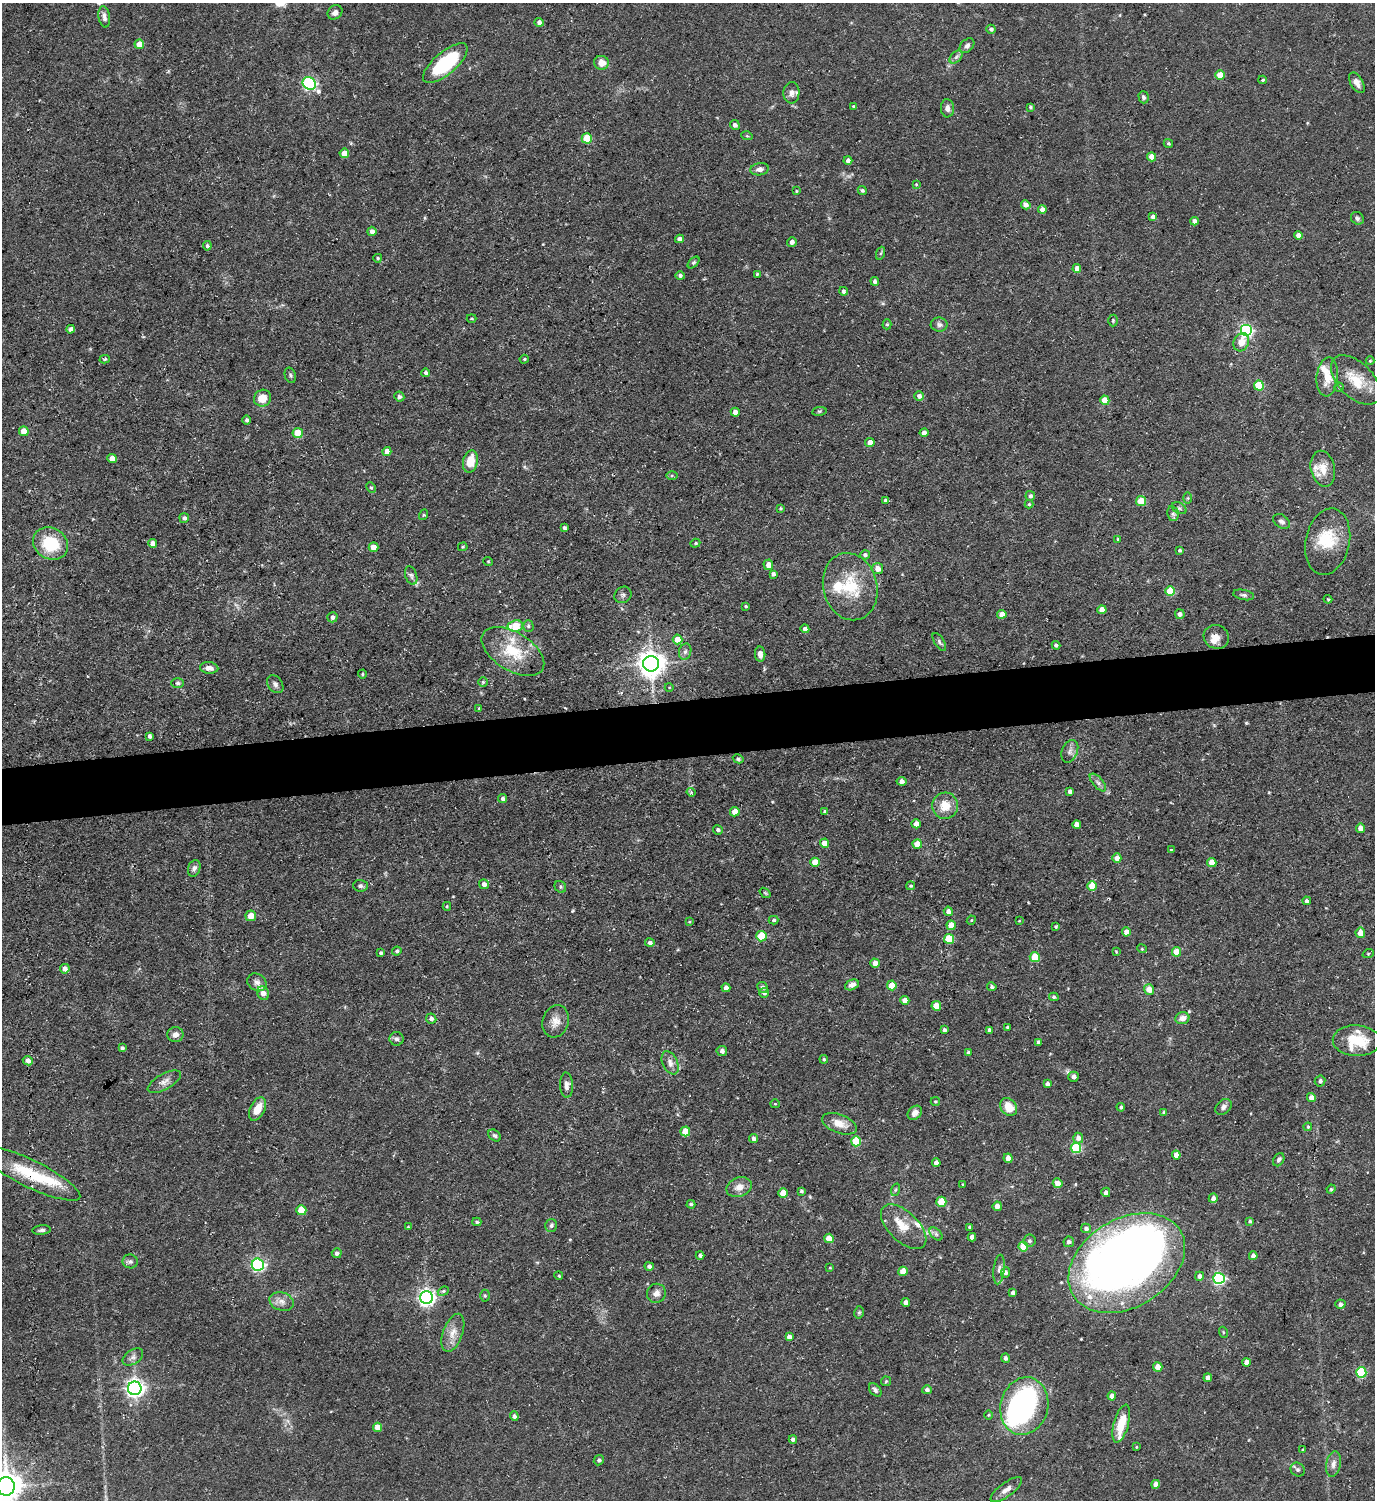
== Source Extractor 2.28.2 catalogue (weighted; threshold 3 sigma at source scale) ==
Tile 5 of 3 x 3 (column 2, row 2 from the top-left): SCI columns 1599-2971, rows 1498-2995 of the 4469 x 4492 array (HDU 1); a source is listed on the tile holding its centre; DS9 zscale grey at full resolution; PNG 1377 x 1502 px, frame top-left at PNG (2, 3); each listed source drawn as its Kron ellipse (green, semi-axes under 4 px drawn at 4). Shown black and unused: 4% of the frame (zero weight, under 3 of 5 exposures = <1% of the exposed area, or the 3 px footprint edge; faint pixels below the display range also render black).
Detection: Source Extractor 2.28.2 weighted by HDU 2 'WHT'; one run over the whole footprint, this tile lists its part. Background 0.0577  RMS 0.004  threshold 0.0178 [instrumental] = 3 sigma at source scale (4.5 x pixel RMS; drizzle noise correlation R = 1.50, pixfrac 1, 0.05/0.05 arcsec/px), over >= 5 px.
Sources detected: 333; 2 inside a brighter object's white glare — neither listed nor drawn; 12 inside a brighter listed object's ellipse — not listed separately; the other 319 listed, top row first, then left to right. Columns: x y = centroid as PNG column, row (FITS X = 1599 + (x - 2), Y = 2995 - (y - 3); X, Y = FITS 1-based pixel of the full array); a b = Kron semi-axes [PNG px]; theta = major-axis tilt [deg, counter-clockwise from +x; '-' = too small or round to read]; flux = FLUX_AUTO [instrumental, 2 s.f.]
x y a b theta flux
335 12 8 6 42 1.8
104 17 11 5 -80 1.8
539 22 4 4 - 1.9
991 29 4 4 - 1
139 44 5 4 - 5
967 46 9 6 44 1.3
956 57 8 5 45 1.1
445 63 28 11 40 34
601 63 7 7 - 3.9
1220 75 4 4 - 6.2
1262 80 4 4 - 0.44
1357 83 11 6 -60 2.4
309 84 7 6 - 76
791 93 10 8 87 2.1
1144 97 6 5 - 1
853 106 4 3 - 0.47
1030 107 4 3 - 0.58
947 108 9 6 -87 1.8
735 125 5 4 - 1.2
747 136 6 3 -18 0.39
587 138 5 5 - 12
1168 143 5 4 - 0.62
344 153 5 4 - 5.4
1152 157 4 4 - 5
848 160 4 4 - 1.2
760 169 9 6 9 1.7
916 184 3 3 - 0.41
862 190 5 4 - 0.66
796 191 3 2 - 0.34
1026 205 5 4 - 2.1
1042 209 4 4 - 1.7
1153 217 4 4 - 2.2
1357 218 7 6 - 0.9
1194 221 4 4 - 1.8
372 231 5 4 - 2.1
1299 235 4 4 - 3.3
680 239 4 4 - 1.9
792 242 5 5 - 1.3
207 246 5 4 - 0.82
881 253 6 4 70 0.63
378 258 4 4 - 0.63
693 262 7 4 45 0.67
1077 268 4 4 - 2.7
757 274 3 3 - 0.48
680 276 4 4 - 0.92
875 281 4 4 - 0.98
843 291 4 4 - 1.1
471 318 5 3 - 0.44
1113 321 6 5 - 0.58
887 324 5 4 - 0.64
939 325 8 7 - 1.3
71 329 4 4 - 1.4
1246 331 6 6 - 73
1241 342 9 7 64 4.1
105 359 5 4 - 0.56
524 359 5 4 - 0.53
1370 361 4 4 - 0.45
426 373 4 4 - 1.1
290 375 8 5 -70 0.77
1327 377 19 10 85 6.2
1356 380 30 17 -44 11
1259 385 5 5 - 19
1339 387 4 4 - 0.64
919 396 5 5 - 1.5
399 397 5 5 - 0.96
262 398 9 8 - 5.6
1105 400 5 4 - 7.1
819 411 7 3 8 0.54
735 412 4 4 - 2.5
247 420 4 4 - 0.81
24 431 5 5 - 5.8
298 433 5 5 - 10
924 433 4 4 - 2.4
870 443 4 4 - 4.3
387 452 4 4 - 3.1
112 458 5 4 - 4
470 461 11 7 78 7.3
1323 469 18 12 -78 5.8
672 475 5 4 - 0.54
371 488 5 4 - 0.58
1030 496 5 4 - 1.2
1187 498 6 4 90 0.54
885 500 4 4 - 0.79
1141 501 5 5 - 11
1029 504 4 4 - 0.54
781 508 4 3 - 0.49
1179 508 8 5 -29 1.1
1173 514 8 5 -79 1.3
423 515 5 3 - 0.37
184 518 5 4 - 1.1
1281 521 9 6 -32 1.4
564 528 4 3 - 0.8
1118 539 3 3 - 0.43
1328 542 33 22 78 14
153 543 4 4 - 2.3
695 543 5 4 - 0.52
51 544 18 15 -30 17
373 547 5 5 - 2.8
463 547 5 4 - 0.46
1179 550 4 3 - 0.78
865 555 5 4 - 1.1
488 561 5 3 - 0.35
768 565 5 5 - 2.9
878 568 5 5 - 3.2
773 574 4 4 - 1.1
411 575 9 5 -72 1.2
850 587 34 27 -75 19
1170 591 5 5 - 15
623 595 9 7 39 1.3
1244 595 11 5 -12 1
1328 599 4 3 - 0.44
746 606 3 2 - 0.45
1102 610 4 4 - 4.8
1002 614 4 4 - 4.3
1180 614 5 5 - 1.4
332 617 5 5 - 1.5
515 626 7 6 - 10
528 626 5 5 - 0.72
805 629 4 4 - 1.6
1216 637 13 11 -27 4
678 639 5 5 - 6.4
939 642 10 4 -57 0.89
1056 645 4 4 - 0.74
513 651 35 19 -31 16
685 652 8 6 74 1.2
760 654 7 5 -81 1.8
651 664 8 8 - 470
209 668 9 6 -6 2.4
362 674 4 4 - 0.48
483 682 4 4 - 0.46
178 683 6 5 - 0.82
275 684 10 7 -53 1.3
669 687 4 3 - 0.33
479 708 4 3 - 0.38
149 736 4 3 - 1
1070 751 12 7 67 1.9
738 759 6 4 -29 0.64
902 781 5 4 - 1.6
1098 782 11 5 -48 1.4
1070 791 4 4 - 1.6
691 792 4 4 - 0.6
503 798 4 4 - 1
945 806 13 13 - 6.6
735 812 5 4 - 3.6
825 812 4 3 - 0.9
916 824 4 4 - 3.1
1077 825 4 4 - 3.3
1360 828 5 4 - 3.1
718 830 5 4 - 0.94
825 843 4 4 - 4.5
917 844 5 4 - 4.7
1171 849 4 2 - 0.3
1117 858 4 4 - 3
815 862 5 4 - 5.3
1212 862 5 4 - 5.5
194 868 8 6 71 1.3
484 884 5 5 - 1.8
360 886 7 6 - 1.1
911 886 4 3 - 0.49
1092 886 5 5 - 8.6
560 887 6 5 - 0.76
765 893 6 3 -37 0.45
1307 901 4 4 - 1
447 906 4 4 - 0.48
948 911 4 4 - 1.6
251 916 5 5 - 4.1
774 920 5 4 - 0.75
971 920 5 4 - 0.42
1019 921 4 2 - 0.27
689 922 4 3 - 0.34
951 925 5 4 - 4.4
1056 926 4 3 - 0.54
1126 932 4 4 - 3.2
1360 933 5 5 - 4.2
761 936 5 5 - 13
949 939 5 5 - 15
650 943 5 4 - 1.3
1142 949 5 3 - 0.36
397 951 5 4 - 0.87
1116 952 4 4 - 0.37
1176 952 5 4 - 5.8
381 953 4 4 - 0.7
1368 954 6 3 19 0.41
1035 957 5 5 - 10
875 963 5 4 - 3.2
65 969 5 4 - 2.3
257 982 10 8 -32 2
852 985 7 5 25 1.9
892 985 5 4 - 5.1
762 987 5 5 - 1.2
992 987 4 4 - 0.67
726 988 4 4 - 2
1149 989 5 5 - 4.3
263 993 7 6 - 2.7
764 993 5 4 - 1.3
1054 997 4 3 - 0.74
905 1000 4 4 - 3.2
936 1006 5 4 - 7
1182 1018 7 6 - 2.9
431 1019 5 5 - 1.3
556 1021 16 13 72 4
1007 1027 3 3 - 0.51
944 1030 4 4 - 0.82
989 1030 4 3 - 0.96
175 1035 8 7 - 2.2
396 1039 7 6 - 1.1
1357 1041 24 15 -2 15
1038 1042 4 3 - 0.92
122 1048 4 3 - 0.8
722 1051 5 5 - 1.4
968 1052 4 4 - 0.81
824 1059 4 4 - 0.6
28 1061 5 4 - 2.3
670 1063 12 7 -65 2.5
1073 1077 5 5 - 1.6
1320 1081 5 5 - 1.2
164 1082 18 8 30 2.7
1047 1084 4 4 - 1.7
566 1085 13 6 -87 2
1311 1098 4 4 - 2.9
935 1101 4 3 - 0.46
775 1104 5 4 - 0.43
1009 1107 10 7 -50 6.6
1121 1107 4 4 - 0.8
1223 1107 9 6 43 1.4
257 1109 12 7 64 5.5
1164 1112 4 4 - 0.63
915 1113 8 6 43 2.2
839 1124 18 9 -21 4.9
1308 1127 4 3 - 0.44
685 1131 5 5 - 7.1
495 1136 7 5 -40 0.93
754 1138 5 4 - 1.3
1078 1138 5 5 - 1.9
856 1141 5 5 - 17
1076 1148 5 5 - 29
1176 1155 4 4 - 3.2
1008 1158 5 4 - 3.2
1279 1160 7 5 58 1
936 1163 4 4 - 2.5
30 1173 56 13 -26 21
1058 1183 5 4 - 3.2
963 1184 3 3 - 0.41
739 1187 13 9 21 3.4
1331 1189 4 4 - 0.43
895 1190 6 4 71 0.63
801 1191 3 3 - 0.68
1106 1192 4 4 - 1.7
783 1193 4 4 - 5.4
1213 1198 4 4 - 1.5
941 1202 5 5 - 11
691 1204 4 3 - 0.78
997 1206 5 4 - 2.2
301 1210 5 5 - 11
1250 1221 4 3 - 0.61
477 1222 4 3 - 0.68
551 1225 6 6 - 0.92
408 1227 4 4 - 0.4
904 1227 28 14 -44 7.5
970 1227 4 3 - 0.86
1086 1228 5 4 - 0.99
42 1230 9 4 7 1.1
936 1234 8 4 -46 1
972 1237 4 4 - 1.9
829 1238 4 4 - 6.3
1029 1241 6 6 - 1
1069 1242 5 5 - 1.3
1023 1247 5 4 - 9.6
337 1253 5 5 - 0.98
700 1255 4 4 - 0.83
1253 1256 4 4 - 1.7
130 1261 8 7 - 1.2
1127 1263 63 44 32 420
258 1265 6 6 - 77
649 1266 4 4 - 1.2
830 1268 4 3 - 0.32
999 1269 15 5 84 1.7
903 1271 5 5 - 5.1
1005 1272 5 4 - 1.4
559 1276 4 3 - 0.48
1199 1276 4 4 - 1.8
1219 1278 5 5 - 65
443 1291 6 4 22 0.64
656 1293 9 9 - 2.2
1013 1293 4 4 - 1.6
485 1296 6 4 -89 0.63
426 1298 6 6 - 150
282 1302 12 9 -17 2.7
906 1303 4 4 - 2.2
1340 1304 5 4 - 1.3
859 1312 6 4 77 0.67
1223 1332 5 3 - 0.38
453 1333 20 9 70 4.5
789 1337 4 4 - 2.2
133 1357 11 7 34 1.7
1006 1358 5 4 - 1.2
1246 1362 4 4 - 2.5
1158 1367 5 4 - 3.3
1361 1372 5 5 - 27
1208 1378 4 4 - 2.4
886 1381 5 4 - 0.52
135 1388 7 6 - 200
875 1390 8 5 -50 1
927 1390 5 4 - 1.1
1112 1396 4 4 - 2.9
1024 1406 29 23 76 82
988 1415 5 3 - 0.38
514 1416 5 4 - 1.2
1121 1424 19 7 75 9.2
377 1427 4 4 - 3.9
793 1439 4 3 - 1.3
1136 1447 3 2 - 0.31
1303 1450 4 3 - 0.49
599 1460 5 5 - 0.93
1333 1464 13 7 79 2.3
1298 1470 7 6 - 0.99
1155 1484 4 4 - 2.3
6 1486 9 8 - 720
1006 1490 19 7 36 2.8
Overlapping masked pixels (flux is a lower limit): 1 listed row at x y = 30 1173
Isophote crosses this tile's border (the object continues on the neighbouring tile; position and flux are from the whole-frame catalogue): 1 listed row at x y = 6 1486